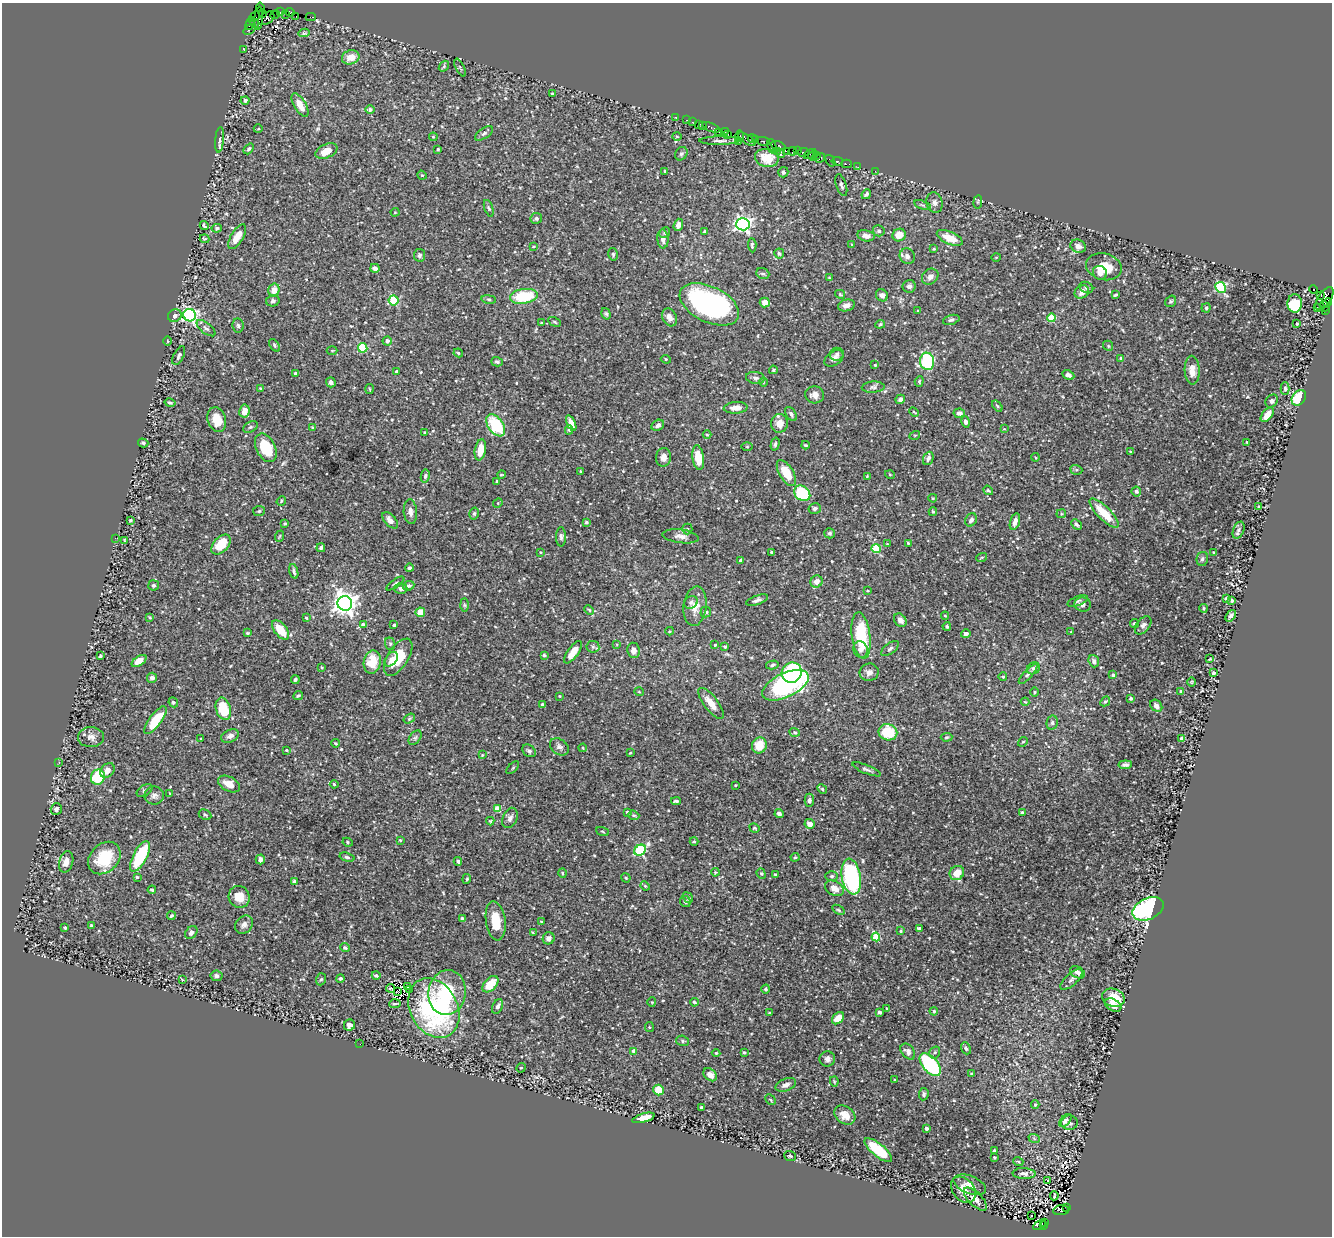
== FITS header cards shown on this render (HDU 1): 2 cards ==
NAXIS1  =                 1330
NAXIS2  =                 1234

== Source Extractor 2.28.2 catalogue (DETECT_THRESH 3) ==
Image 1330 x 1234 px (HDU 1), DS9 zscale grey, 1 PNG px = 1 image px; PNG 1334 x 1238 px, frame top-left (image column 1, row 1234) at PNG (2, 3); each listed source drawn as its Kron ellipse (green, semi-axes under 4 px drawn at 4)
Background 1.19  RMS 0.033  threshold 0.0982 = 3 sigma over >= 5 px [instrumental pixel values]
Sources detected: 577; of the 577, the 500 brightest by FLUX_AUTO listed and drawn (77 fainter detections omitted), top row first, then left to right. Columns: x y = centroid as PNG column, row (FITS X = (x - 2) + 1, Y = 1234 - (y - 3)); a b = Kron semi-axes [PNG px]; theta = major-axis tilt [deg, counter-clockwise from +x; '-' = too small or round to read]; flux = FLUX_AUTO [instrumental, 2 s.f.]
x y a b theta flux
260 7 5 3 - 110
280 12 2 2 - 64
290 12 4 3 - 130
262 13 4 3 - 110
286 14 3 2 - 22
275 15 5 2 - 97
296 16 2 2 - 27
254 17 6 3 42 110
311 17 5 2 - 110
259 18 11 4 87 540
266 18 9 5 32 710
254 23 6 3 -51 210
250 24 6 3 70 130
249 29 7 3 39 250
304 33 5 4 - 2.8
243 49 2 2 - 29
351 57 9 7 20 27
444 66 6 4 51 3.4
460 68 9 3 -64 2.7
553 94 3 3 - 3.2
245 100 4 4 - 5.8
300 105 13 6 -59 28
370 109 4 4 - 7.2
675 117 3 2 - 80
686 120 3 2 - 110
692 122 2 2 - 41
698 125 4 3 - 170
703 126 3 3 - 120
711 127 9 3 -21 310
258 129 4 3 - 1.9
719 132 2 2 - 22
725 132 3 2 - 82
484 133 10 5 34 6.3
728 134 2 2 - 33
677 136 5 3 - 2
740 136 5 3 - 100
433 137 4 3 - 2.1
752 138 4 3 - 160
747 139 10 4 -35 610
220 140 13 4 85 7
755 140 4 3 - 270
720 141 20 4 0 7.3
738 141 3 2 - 2
763 141 7 3 -11 390
772 146 7 3 -76 150
778 146 8 4 -20 470
249 149 6 3 51 3.5
438 149 3 3 - 2.6
797 150 3 2 - 100
326 151 11 6 23 31
777 151 3 2 - 100
787 151 3 2 - 79
793 151 4 3 - 130
803 152 6 3 10 180
681 154 7 5 57 4.6
781 154 4 2 - 2.4
810 154 7 3 33 150
813 156 5 2 - 130
817 156 3 2 - 88
767 158 12 9 -13 31
820 158 5 3 - 200
830 161 6 3 -54 62
837 161 6 3 -9 200
847 164 5 2 - 60
858 167 2 2 - 18
665 171 3 2 - 2.2
875 171 2 2 - 27
783 172 5 5 - 5.7
422 175 5 4 - 2.3
841 185 11 5 -71 6.4
866 194 5 3 - 4.5
978 202 7 3 81 2.1
934 203 10 8 -73 9.5
922 205 9 3 -18 3.8
489 208 8 4 -70 3.7
395 212 4 4 - 2.1
536 218 6 5 - 5.9
743 224 6 6 - 680
678 225 6 4 71 10
204 226 5 3 - 3.1
217 228 5 4 - 4.1
879 231 6 5 - 4.8
705 232 3 3 - 3.1
665 233 6 5 - 3.4
899 235 7 6 - 28
866 236 8 5 -11 13
237 237 14 6 59 31
950 238 14 6 -24 36
204 239 5 3 - 3.1
663 239 9 5 -87 12
752 245 7 3 -87 4.4
852 245 4 3 - 2.1
533 246 3 2 - 2.2
1078 246 8 6 -23 9.2
934 249 3 3 - 2.1
779 253 5 5 - 4.6
613 254 6 5 - 3.6
419 255 6 5 - 6
907 256 8 7 - 9.2
996 257 4 3 - 1.8
1104 267 18 13 -14 53
375 268 5 4 - 9.7
1100 273 7 6 - 10
763 274 7 5 -21 4.6
930 277 9 7 41 12
829 278 3 2 - 2.4
909 286 6 6 - 7.5
1220 287 5 5 - 230
1086 288 7 5 -25 5.3
274 290 6 5 - 18
1313 290 4 3 - 780
1082 292 7 6 - 17
840 294 5 3 - 2.8
882 295 6 5 - 9.5
1116 295 4 3 - 3.4
1321 295 4 3 - 590
524 296 14 7 8 110
1324 298 13 6 56 900
489 299 7 4 -9 3.7
394 300 5 5 - 120
273 301 7 5 15 6.6
1171 301 6 5 - 3.9
765 302 5 5 - 15
1327 302 4 4 - 430
1295 303 9 7 88 86
709 304 32 18 -26 540
846 305 8 6 15 12
1325 306 5 4 - 180
1317 307 2 2 - 29
1206 308 4 4 - 3
918 310 3 2 - 1.9
1326 311 3 2 - 93
606 314 6 4 -72 3.6
190 315 6 6 - 460
175 316 7 6 - 6.8
670 317 9 7 -63 12
1052 318 4 4 - 80
951 320 8 4 15 5.2
555 322 7 4 -28 2.9
541 323 3 2 - 2
880 324 5 4 - 3
1297 324 3 2 - 2.3
238 325 7 5 -82 4.9
206 328 11 5 -38 6.4
167 341 5 3 - 1.9
387 341 4 4 - 9.8
274 345 7 4 -52 3.6
1108 346 5 4 - 2.6
363 348 5 4 - 120
332 351 5 3 - 2
458 353 5 4 - 2.9
837 354 7 6 - 6.1
179 356 10 5 62 5.4
834 358 11 6 36 10
1121 358 4 3 - 7.1
666 359 5 4 - 2.7
927 361 9 7 -82 230
497 362 6 4 -16 4.6
875 365 3 3 - 2.3
773 370 4 3 - 2.6
1192 370 14 7 -88 23
396 371 3 3 - 3.5
296 374 4 3 - 12
1068 375 6 4 -27 7.6
755 378 9 6 -7 7.5
919 381 5 4 - 2.4
331 382 5 5 - 7.3
763 382 4 3 - 1.9
873 387 11 5 4 6.9
260 388 3 3 - 2.1
1285 388 6 4 -88 4.7
370 389 5 3 - 2
815 395 9 8 - 13
1299 398 8 6 52 83
900 399 5 4 - 5.9
1272 401 7 5 48 6.3
170 403 5 3 - 3.2
997 406 6 3 -53 3.1
736 408 12 5 4 17
244 411 6 5 - 21
914 412 5 3 - 2.1
959 413 6 4 -10 9.7
791 414 8 4 -57 5.8
1267 415 8 5 51 25
217 420 13 9 -73 37
965 422 6 4 -75 5.4
571 423 8 4 -67 16
779 423 9 8 - 22
496 425 12 7 -53 120
658 425 7 5 33 8.6
250 427 8 5 27 4.1
312 427 4 3 - 1.8
1004 429 3 3 - 1.8
569 430 4 4 - 3.6
425 432 3 2 - 1.8
707 435 4 3 - 2
915 435 5 3 - 1.8
1247 442 3 3 - 2.3
143 443 5 4 - 4.2
775 444 6 4 75 3.6
805 445 4 3 - 2.9
747 447 5 3 - 2
266 448 15 9 -64 88
480 450 11 5 80 30
1130 451 4 3 - 2.4
663 457 9 7 87 12
1035 457 4 3 - 2.2
698 458 12 5 -82 46
928 458 7 5 67 5.9
1076 470 6 4 -20 3.2
580 471 3 2 - 1.9
786 473 14 7 -58 51
502 475 4 2 - 1.9
890 475 5 3 - 1.8
425 476 6 4 80 4.3
867 476 3 3 - 1.9
497 481 4 3 - 2.1
988 490 5 3 - 2.8
1136 491 5 5 - 4.5
802 493 9 7 -42 150
933 498 4 3 - 2.7
281 501 5 4 - 2.6
498 503 5 4 - 2.2
1259 507 3 3 - 3.2
815 508 6 5 - 7
259 511 6 5 - 3.3
410 512 12 6 -85 10
933 512 4 3 - 2.9
1104 513 19 6 -45 54
474 514 6 4 74 3.2
1061 514 5 4 - 2.5
130 520 4 3 - 2.3
390 520 10 5 -47 11
971 520 7 5 62 7.7
586 522 3 3 - 4.1
1015 522 8 5 74 11
285 524 3 3 - 2.8
1077 524 6 4 -44 4.1
687 529 5 5 - 3.3
1239 530 9 5 68 6
830 533 5 5 - 4.5
280 536 6 3 70 2.1
681 536 18 7 -7 14
561 537 9 5 -90 5.7
115 538 3 2 - 1.8
124 541 4 2 - 2.3
908 543 3 3 - 2.6
221 544 12 7 48 54
887 544 4 3 - 2.5
321 548 4 4 - 3.5
876 548 4 4 - 100
540 552 3 3 - 2
772 552 4 3 - 2.4
1214 552 3 2 - 2
982 557 5 3 - 2.2
1202 559 7 5 77 5.2
741 561 3 3 - 11
409 568 4 4 - 4.1
294 571 7 3 -73 4.8
816 582 6 6 - 13
395 583 10 4 34 4.1
154 585 5 5 - 4.1
409 586 6 4 22 3.9
401 589 6 5 - 6.7
868 591 4 3 - 2.6
1226 598 4 3 - 3
757 600 11 4 19 7.1
1231 600 4 3 - 4.3
1078 601 10 4 20 5
691 602 7 6 - 5.7
345 603 7 7 - 1800
464 605 6 4 -89 3.8
1083 605 8 7 - 7.5
695 606 20 11 83 28
1204 608 4 3 - 2.6
589 610 5 4 - 2.7
420 612 5 5 - 24
706 612 5 5 - 4.9
945 616 4 4 - 2.3
1231 616 6 4 53 6.9
150 617 3 2 - 2.2
306 618 4 3 - 2.1
900 620 7 5 -52 11
1134 624 5 4 - 3.2
363 625 4 4 - 12
394 625 3 3 - 3.3
1143 625 10 6 50 8.6
947 626 4 3 - 2.6
281 630 11 6 -52 49
670 631 4 4 - 2.1
1071 632 4 3 - 1.9
247 633 3 2 - 2.4
966 634 5 4 - 5.4
861 635 23 9 -83 110
390 644 6 5 - 3.9
617 644 4 3 - 1.9
715 645 3 2 - 2
593 647 6 6 - 4.9
725 647 3 3 - 2.7
890 648 10 5 37 6.1
860 649 8 7 - 11
633 650 8 6 -83 10
573 652 13 5 55 29
544 655 4 3 - 4.5
100 656 3 3 - 3.5
398 657 21 10 57 61
391 659 8 5 51 9.6
1210 659 3 3 - 2.6
139 661 8 4 35 18
1094 661 6 5 - 7.4
372 662 11 8 80 47
772 665 6 4 15 3.7
322 667 3 3 - 2
1033 668 7 5 35 5.5
869 672 9 8 - 11
792 673 10 10 - 200
1214 673 4 3 - 5.2
1028 674 13 4 47 7
1113 675 4 4 - 3.6
1003 677 4 3 - 3.1
152 678 5 5 - 8
295 680 4 3 - 4.9
1192 682 5 3 - 2
785 685 25 12 25 400
1181 691 4 3 - 2.6
639 692 5 3 - 1.8
1034 692 4 3 - 2.2
298 696 5 3 - 3.4
559 696 3 2 - 2
1131 698 3 3 - 4.9
1105 701 5 4 - 2.7
173 702 5 4 - 3.4
1025 702 4 3 - 2.1
711 703 18 7 -53 27
542 705 4 4 - 11
1156 706 6 5 - 9.2
223 709 11 7 -73 69
409 718 6 4 35 2.8
155 720 16 6 53 68
1052 723 7 5 78 5.1
795 732 5 4 - 3.1
888 732 9 8 - 80
230 736 9 6 25 8.9
91 737 13 10 1 14
946 737 6 4 3 2.9
415 738 8 5 53 4.8
201 739 3 2 - 2.3
1182 739 4 4 - 4.9
1023 742 5 4 - 2.6
336 743 4 2 - 2.2
759 745 8 7 - 40
559 747 10 7 -37 8.8
583 748 4 3 - 1.9
286 750 3 2 - 2.1
529 751 7 5 -38 5.4
630 753 3 2 - 1.9
482 755 4 3 - 2.1
59 762 4 3 - 1.9
1125 765 7 4 6 6.2
513 768 8 3 45 2.4
866 769 15 4 -22 6.5
107 770 8 6 47 14
98 777 7 7 - 88
229 784 12 7 -28 22
334 784 4 4 - 2.8
735 785 3 2 - 2.2
822 789 5 4 - 3
144 791 9 5 34 5
170 794 4 3 - 2.1
154 795 9 9 - 10
809 800 7 5 87 6.1
676 801 5 3 - 4.1
56 809 6 5 - 8
498 809 4 4 - 55
628 812 3 3 - 6.7
1022 813 3 3 - 7.6
779 814 4 3 - 6.5
205 815 7 4 -28 3.6
634 815 6 4 -20 3
510 818 10 7 67 8.9
490 821 4 4 - 2.4
810 824 5 4 - 15
754 828 5 4 - 3.7
603 831 7 3 -19 2.4
400 840 3 3 - 2.8
694 841 4 4 - 2.4
348 842 5 4 - 3.1
640 850 6 5 - 220
140 856 17 7 62 100
347 857 7 4 -16 3.8
795 857 4 4 - 2.5
104 858 18 14 45 78
260 859 5 4 - 7.3
458 861 4 3 - 3.9
66 862 11 7 75 18
715 872 4 3 - 2
562 873 5 3 - 1.9
957 873 7 6 - 33
761 874 5 4 - 2.7
775 875 4 3 - 2.3
832 876 6 5 - 3.8
137 877 4 3 - 3.3
851 877 18 9 -80 290
626 878 4 4 - 3.1
467 879 5 4 - 2.6
294 882 4 3 - 5.2
645 886 5 4 - 2.4
834 888 10 7 -31 17
152 890 4 3 - 3.4
239 897 11 10 - 34
688 898 6 4 -56 4.3
685 902 6 5 - 4.3
1148 909 16 10 25 490
838 910 7 3 -33 2.8
171 916 4 3 - 3.4
463 919 4 4 - 5.9
496 921 20 9 -82 54
541 922 3 2 - 2.5
91 925 3 3 - 2.5
244 925 10 8 46 9.6
65 928 3 3 - 3
919 929 4 4 - 6.4
901 931 3 3 - 2.4
191 932 7 5 49 7.6
533 932 4 2 - 2.3
876 937 4 4 - 86
549 938 6 6 - 10
345 948 5 4 - 4.2
1077 972 8 5 -30 8.5
376 975 4 4 - 4.1
216 976 6 5 - 7.2
340 978 4 4 - 4.4
321 979 6 5 - 4.1
1071 979 14 6 42 8.6
182 980 3 2 - 2.3
490 984 10 6 46 41
408 986 4 3 - 6
390 988 4 3 - 2.5
409 989 2 2 - 3.8
766 989 4 4 - 3.9
397 991 3 2 - 3
447 992 22 18 83 120
1114 998 12 9 -19 54
652 1002 4 4 - 2.1
694 1002 4 3 - 3.6
395 1004 5 2 - 3.2
1113 1005 9 6 -30 21
497 1006 8 5 64 6.9
434 1008 31 23 -62 270
886 1008 3 2 - 1.8
934 1011 4 4 - 2.6
879 1012 4 3 - 5.7
770 1013 3 2 - 2.6
838 1018 7 5 45 31
349 1025 6 5 - 12
649 1027 5 4 - 2.2
683 1041 6 5 - 4.3
360 1044 2 2 - 5.6
966 1048 6 4 -68 5.6
634 1051 4 4 - 16
744 1052 3 3 - 3.1
908 1052 9 6 -53 9.1
935 1052 6 5 - 4.3
716 1053 4 4 - 2.4
827 1059 8 7 - 8.5
930 1065 13 7 -49 220
521 1068 5 4 - 2.7
971 1074 4 4 - 2.1
710 1075 8 5 -42 16
895 1080 3 2 - 2.1
834 1081 5 4 - 2.4
786 1085 11 6 21 10
659 1090 5 5 - 50
924 1094 6 4 83 4
770 1100 6 3 -46 2.5
1035 1105 4 4 - 2.2
701 1107 3 3 - 3.1
845 1115 11 8 -37 22
644 1118 11 4 16 29
1065 1121 8 4 48 6.3
1069 1123 8 7 - 7.1
926 1128 3 3 - 8.7
1034 1138 6 3 -21 3.2
878 1150 17 6 -39 89
994 1150 3 3 - 5.5
790 1156 6 5 - 3
994 1157 3 3 - 3
1018 1161 5 3 - 2
1024 1173 11 5 -2 8.3
1048 1180 3 3 - 35
970 1185 17 9 -22 16
963 1190 14 10 -49 20
1054 1196 4 2 - 2.1
975 1199 15 6 -44 15
1066 1207 3 2 - 130
1061 1210 8 5 6 700
1031 1215 3 2 - 3.8
1044 1222 3 2 - 220
1040 1225 7 4 29 340
1043 1225 3 2 - 110
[77 fainter detections neither listed nor drawn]